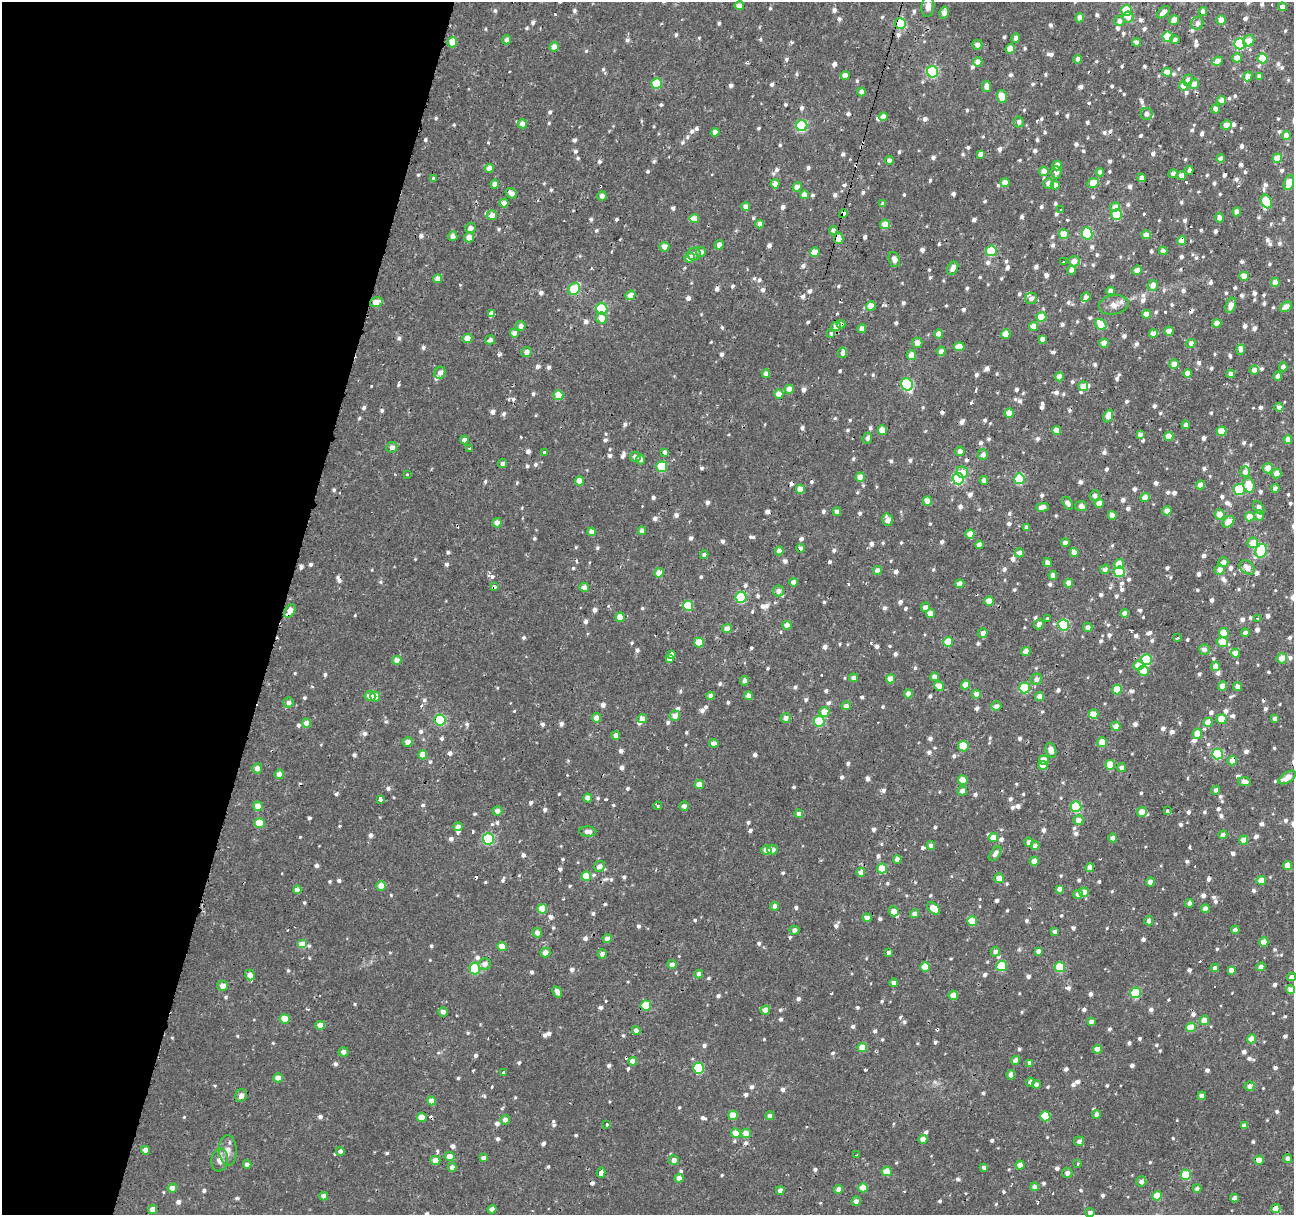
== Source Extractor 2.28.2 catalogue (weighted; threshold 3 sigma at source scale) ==
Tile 9 of 4 x 4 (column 1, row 3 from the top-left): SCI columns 4-1295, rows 1495-2707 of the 5190 x 5408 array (HDU 1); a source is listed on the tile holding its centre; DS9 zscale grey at full resolution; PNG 1296 x 1217 px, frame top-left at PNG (2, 2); each listed source drawn as its Kron ellipse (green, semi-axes under 4 px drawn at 4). Shown black and unused: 22% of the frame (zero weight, under 2 of 3 exposures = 3% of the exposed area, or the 3 px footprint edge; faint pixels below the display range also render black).
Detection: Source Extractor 2.28.2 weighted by HDU 2 'WHT'; one run over the whole footprint, this tile lists its part. Background 9.43e-04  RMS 0.0022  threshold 0.00981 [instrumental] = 3 sigma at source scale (4.5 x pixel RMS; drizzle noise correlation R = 1.50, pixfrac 1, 0.0396/0.0396 arcsec/px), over >= 5 px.
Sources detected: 1345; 1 too faint to see at this stretch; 31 cosmic-ray / hot-pixel residue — neither listed nor drawn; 27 inside a brighter listed object's ellipse — not listed separately; of the other 1286, all 500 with FLUX_AUTO >= 0.978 (the completeness limit of this list) listed and drawn (786 fainter detections not listed), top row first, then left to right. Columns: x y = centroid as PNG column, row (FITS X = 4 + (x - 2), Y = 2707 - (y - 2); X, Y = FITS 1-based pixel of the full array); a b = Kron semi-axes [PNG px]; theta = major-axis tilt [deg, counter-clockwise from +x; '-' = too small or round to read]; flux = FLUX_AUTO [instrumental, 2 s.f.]
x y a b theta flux
739 6 5 4 - 1.7
928 6 10 6 83 1.4
1282 7 4 4 - 1.5
1127 10 5 5 - 12
1163 12 8 4 42 1.3
1203 12 4 4 - 1
944 13 6 4 81 1.7
1128 17 5 5 - 1.7
1080 18 4 4 - 1.9
1174 20 5 4 - 2.2
1221 20 5 4 - 2.8
1119 21 5 5 - 1
1197 23 6 6 - 1.2
900 24 5 5 - 14
1168 37 5 5 - 14
1016 38 5 4 - 1.1
506 40 4 4 - 1
1175 40 4 4 - 1
1249 41 6 5 - 2.6
452 42 5 4 - 4
1137 42 4 4 - 1.1
1240 44 5 5 - 22
977 45 5 5 - 1.4
554 47 5 4 - 2
1010 49 5 4 - 2.7
1237 58 4 4 - 2.8
1262 58 5 5 - 7.1
1078 59 4 4 - 1.4
1217 61 5 4 - 1.5
978 62 4 4 - 2.1
933 72 6 5 - 26
1167 72 4 4 - 2.8
845 76 4 4 - 2.1
1248 76 5 4 - 2.2
1259 76 4 4 - 1
1188 80 6 4 65 1.2
657 83 5 5 - 8.9
1194 84 5 5 - 1.8
987 86 6 4 -82 1.9
1184 86 4 4 - 2.9
861 92 4 4 - 1.3
1002 96 6 5 - 4.9
1222 101 4 4 - 2.4
1215 109 4 4 - 1.4
1146 114 6 6 - 1.3
883 116 4 4 - 1.5
1019 122 5 5 - 1
522 124 4 4 - 1.9
1226 125 5 4 - 2.1
802 126 5 5 - 21
715 132 4 4 - 1.5
1286 135 4 4 - 2.4
980 154 4 4 - 1
1221 158 4 4 - 1.2
1277 158 5 4 - 4.1
889 160 4 4 - 1.5
1057 165 5 4 - 2.5
489 168 4 4 - 1.5
1189 170 4 4 - 1.2
1044 171 5 4 - 2.1
1056 172 6 5 - 1.1
1100 172 4 4 - 1.1
1173 174 4 4 - 0.98
1181 175 4 4 - 1.7
1142 178 4 4 - 1.9
433 179 4 3 - 1.3
1005 183 4 4 - 2.9
1093 183 6 4 27 3.9
1289 183 8 5 71 4.3
495 184 4 4 - 2
775 184 4 4 - 2
1049 184 5 5 - 1.8
1055 185 4 4 - 1.8
797 187 5 4 - 2.5
511 193 6 5 - 1.5
804 195 4 4 - 2.1
602 196 5 4 - 1.1
1266 201 7 5 -63 7.4
504 203 4 4 - 1.6
883 204 4 4 - 0.98
746 207 4 4 - 1.8
1115 207 5 4 - 2.6
1061 210 3 3 - 1.2
1237 212 4 4 - 2.1
843 214 4 4 - 1.3
492 215 5 5 - 2
1117 215 5 5 - 13
694 218 5 4 - 2.1
1219 218 4 4 - 1.3
760 224 4 4 - 1.3
885 224 5 5 - 2.8
470 228 5 5 - 1.3
833 230 4 4 - 1
1087 233 6 5 - 15
1064 234 5 5 - 4.7
1146 235 5 4 - 1.7
453 236 5 4 - 1.3
469 237 5 5 - 2
839 238 6 4 -78 3.4
1182 240 4 4 - 2.8
719 245 5 4 - 1.2
664 247 5 5 - 2
991 251 5 5 - 13
1163 251 4 4 - 1.6
701 252 5 5 - 1.1
815 252 5 4 - 3.1
694 254 6 6 - 0.99
690 257 5 5 - 1.9
894 260 8 5 -71 1.4
1074 261 6 5 - 2.3
1064 262 3 3 - 1.4
953 268 7 5 58 2
1071 270 4 4 - 1.6
1137 270 5 4 - 1.4
1244 276 4 4 - 3.6
437 279 4 4 - 2
1275 282 4 4 - 2.4
1153 285 5 5 - 1.9
574 289 6 5 - 9.9
1111 291 4 4 - 1.6
630 295 5 4 - 1.9
1086 297 5 4 - 1.3
1031 298 6 5 - 1.1
376 302 6 5 - 2.7
1114 305 15 9 11 2
1231 305 8 5 73 1.8
871 306 5 4 - 2.8
1286 307 7 4 32 2.2
602 309 5 5 - 17
491 314 3 3 - 56
1146 314 4 4 - 3
1041 317 5 4 - 5.5
601 318 6 5 - 2.4
1217 323 4 4 - 2.6
841 324 4 4 - 0.98
1101 324 6 5 - 5.6
521 326 5 5 - 1.1
836 326 5 4 - 1.9
1033 326 4 4 - 2.2
862 329 4 4 - 2.2
1169 331 4 4 - 2.9
514 333 4 4 - 2.3
831 333 3 3 - 1.1
1153 333 4 4 - 1.6
939 334 4 4 - 2
1006 334 5 4 - 3.7
467 338 5 4 - 2.8
1042 339 4 4 - 1.2
490 340 5 4 - 1
917 343 5 5 - 1.6
1104 343 4 4 - 2.9
1191 343 4 4 - 1.1
959 347 5 4 - 2.9
1241 350 5 4 - 1.2
941 351 5 4 - 1.4
526 352 5 5 - 1.3
842 353 5 4 - 1
911 355 5 5 - 2.5
1174 364 5 4 - 2.5
1283 367 4 4 - 1.3
1254 370 5 4 - 1.5
440 373 6 5 - 1.3
1188 373 4 4 - 2.5
766 374 4 4 - 1.3
1231 374 4 4 - 1
1278 376 4 4 - 1.5
1059 377 4 4 - 2.8
907 384 6 5 - 24
1083 386 5 5 - 2.8
789 389 4 4 - 2.3
779 394 4 4 - 2.6
558 395 5 5 - 4.9
1279 407 4 4 - 1.1
1009 413 4 4 - 2.8
1108 416 7 4 69 2.7
1186 425 4 4 - 1.4
882 430 5 4 - 3.8
1056 430 4 4 - 2.7
1222 431 5 4 - 5.1
1140 435 4 4 - 1.1
1169 436 4 4 - 3.1
867 438 5 4 - 0.98
1288 439 4 4 - 2.2
464 440 4 4 - 1.1
392 447 5 5 - 1.1
469 448 3 3 - 1.1
960 451 5 5 - 1.4
544 452 3 3 - 1.6
665 453 4 4 - 4.9
983 455 5 5 - 1.2
635 457 5 5 - 1.4
641 459 5 4 - 1.1
503 463 4 4 - 1.1
662 467 5 5 - 12
1268 468 5 5 - 2.9
962 472 6 5 - 2.7
1245 472 5 5 - 1.2
1276 474 5 5 - 1.9
407 475 3 3 - 1
860 477 4 4 - 2.7
958 479 6 5 - 29
1019 479 5 5 - 15
984 480 4 4 - 1.2
579 481 4 4 - 2.7
1201 485 4 4 - 2.4
1249 485 7 5 -77 4.7
1275 488 4 4 - 1
800 489 4 4 - 3.2
1239 490 5 5 - 14
1095 496 5 5 - 1.1
1145 497 4 4 - 2.2
927 501 4 4 - 2.9
1068 503 7 4 -58 1.1
1099 503 4 4 - 2.8
1081 506 6 5 - 1.5
1042 507 6 4 2 1.9
1259 508 7 4 -56 1.6
1167 511 4 4 - 2.5
837 512 4 4 - 1.3
1220 514 5 5 - 2.6
1112 515 4 4 - 1.9
1259 515 5 5 - 1.9
1250 517 5 4 - 3.1
887 520 6 5 - 1.7
1228 522 7 4 44 3.8
497 523 5 4 - 1.5
1026 527 4 4 - 1
642 531 4 4 - 1.3
592 532 4 4 - 2
970 534 4 4 - 2.4
1065 543 4 4 - 1.2
1253 543 5 5 - 3.4
979 545 4 4 - 1.6
801 548 4 4 - 1.1
779 551 4 4 - 1.4
1261 551 7 5 67 19
1074 552 4 4 - 2.1
1019 553 4 4 - 1.4
704 555 4 4 - 1.4
1223 562 5 5 - 1.5
1047 563 4 4 - 1.3
1119 564 5 5 - 3.4
1247 567 8 6 -37 2.1
1105 569 5 4 - 0.98
1220 570 5 5 - 1.7
877 571 4 4 - 1.9
1119 572 5 5 - 9.9
659 573 5 4 - 2.9
1053 575 4 4 - 1.9
794 582 4 4 - 1.3
1069 583 4 4 - 2.3
960 584 5 4 - 1.2
494 587 3 3 - 1.9
584 587 5 4 - 1.4
778 591 5 5 - 1.2
741 597 5 5 - 21
989 601 5 4 - 3.2
688 606 5 5 - 9
925 607 4 4 - 1.3
290 611 7 5 57 2.8
930 613 4 4 - 2.4
1125 613 4 4 - 1.9
620 617 4 4 - 3
1047 619 3 3 - 2
1258 619 3 3 - 1.4
1039 624 5 4 - 1.2
787 625 4 4 - 2.2
1064 625 5 5 - 19
1088 627 4 4 - 1.4
727 629 5 4 - 1.7
983 633 5 4 - 1.6
1224 633 5 5 - 4.6
1245 633 4 4 - 1
1177 638 3 3 - 1.6
948 642 5 5 - 5.4
1222 642 6 5 - 4.5
699 643 5 5 - 5.6
1204 650 5 5 - 1.1
1026 651 4 4 - 1.9
1235 653 4 4 - 2.5
671 655 4 3 - 5.1
1282 658 5 5 - 2.3
669 659 4 4 - 1.2
397 660 4 4 - 2.1
1147 660 5 5 - 13
1138 665 5 5 - 3.2
1216 666 5 4 - 2.4
1144 671 5 5 - 2.6
935 677 4 4 - 1.7
854 678 4 4 - 1.6
890 679 4 4 - 3
1036 679 6 5 - 1.1
745 681 5 4 - 1.1
966 685 4 4 - 2.9
939 686 5 4 - 2.2
1222 686 5 4 - 1.7
1237 686 4 4 - 1.2
1024 688 5 5 - 16
1117 689 5 5 - 6.3
908 694 4 4 - 1.8
976 694 4 4 - 1.9
370 696 5 5 - 2.1
710 696 4 4 - 1.2
748 696 4 4 - 1.6
375 697 5 4 - 3.8
1040 697 4 4 - 2
288 703 5 5 - 1
846 706 5 4 - 1.2
996 706 5 4 - 1.3
824 712 5 5 - 2.9
1094 714 5 4 - 4.1
675 716 5 5 - 2
597 718 4 4 - 2.6
786 718 5 4 - 1.2
1275 718 4 4 - 0.99
642 719 4 4 - 1.6
1221 719 5 4 - 3.7
440 720 5 5 - 22
819 721 5 5 - 13
1208 722 4 4 - 2.8
307 723 4 4 - 2.3
1116 726 4 4 - 1.8
1197 734 5 4 - 3.4
616 735 4 4 - 1.4
408 742 5 5 - 1.4
1102 742 5 5 - 3.2
714 743 5 4 - 1.3
963 746 5 5 - 7.1
1051 750 8 5 -73 2.5
1218 754 5 5 - 16
423 755 4 4 - 3
1044 760 5 4 - 4.4
1232 761 5 4 - 2
1043 765 5 4 - 2.3
1110 765 5 5 - 5.7
257 768 5 5 - 1.4
1121 768 4 4 - 1.2
279 774 5 4 - 1.9
1287 777 10 5 33 2.8
963 780 5 4 - 4
1244 781 6 4 -12 1.4
699 785 4 4 - 3
1216 790 4 4 - 0.98
962 791 5 4 - 1.3
588 798 4 4 - 1.9
380 799 4 3 - 2.5
258 806 4 4 - 3.1
658 806 4 3 - 1.5
684 806 4 4 - 1.1
1076 807 5 5 - 15
497 811 5 4 - 1.3
1167 811 4 3 - 1.6
1142 812 5 5 - 2.8
799 814 4 4 - 1.4
1078 820 5 5 - 1.8
259 823 5 5 - 6
458 827 4 4 - 1.1
588 831 8 5 -2 1.4
1223 835 4 4 - 1.6
993 837 4 4 - 2.9
1113 838 4 4 - 1
489 839 5 5 - 23
1244 840 4 4 - 2.6
1029 842 5 4 - 1.3
1035 845 4 4 - 1.6
931 846 4 4 - 1.2
766 850 5 4 - 1.7
772 850 5 5 - 1.3
995 854 8 4 54 1.3
897 859 4 4 - 1.7
1034 861 4 4 - 2.8
1287 865 4 4 - 2.5
600 866 6 5 - 1.2
882 868 5 5 - 5.5
1090 868 4 4 - 1.8
861 872 4 4 - 1.5
586 876 5 4 - 5.1
999 878 5 4 - 2.6
1261 880 4 4 - 3
1150 882 4 4 - 2.3
381 886 5 4 - 2.5
1059 889 4 4 - 1.2
297 890 4 4 - 1.6
1084 892 5 4 - 2.2
1078 894 4 4 - 1.5
1189 903 4 4 - 0.98
775 906 4 4 - 1.2
934 908 7 4 -42 3.3
542 909 5 4 - 5.2
1205 909 4 4 - 1.9
894 911 5 4 - 2.3
915 914 4 4 - 1.4
867 918 4 4 - 1.6
972 921 5 5 - 5.1
1149 921 5 4 - 1.1
794 930 5 4 - 1.1
1235 930 4 4 - 1.5
1055 932 4 4 - 1
537 933 5 4 - 1.4
607 939 4 4 - 1.3
1264 942 4 4 - 2.9
302 944 5 4 - 3.6
502 946 4 4 - 3.7
1038 951 4 4 - 1.1
545 952 5 4 - 1.7
888 952 4 3 - 4.9
995 952 5 4 - 1.1
602 954 5 4 - 1.2
485 964 6 5 - 1.3
672 965 4 4 - 1.5
1002 966 5 5 - 11
925 967 5 4 - 5
1060 967 5 5 - 11
1261 967 4 4 - 1.7
1215 968 4 4 - 1.1
475 969 6 5 - 16
1231 970 4 4 - 1.3
699 974 4 4 - 1.1
250 975 5 4 - 1.7
1292 977 4 4 - 1.1
894 983 4 4 - 1.3
223 986 5 5 - 1.9
1291 990 4 4 - 2.3
557 992 6 4 -61 1.5
1135 993 5 5 - 15
953 995 5 4 - 3
646 1005 5 5 - 7.9
765 1010 4 4 - 2.2
443 1012 5 5 - 1.2
285 1019 5 5 - 4.2
1204 1020 5 4 - 2.7
1091 1022 4 4 - 1.1
320 1025 5 4 - 2.4
1191 1027 5 4 - 5.3
636 1030 4 4 - 1.2
1252 1039 4 4 - 3.5
862 1047 5 4 - 3.9
1097 1049 4 4 - 2.9
343 1052 5 4 - 1.2
1015 1060 4 4 - 1.4
633 1061 4 4 - 1.8
1030 1063 4 4 - 1.2
699 1068 5 5 - 15
503 1073 3 3 - 11
1011 1075 4 4 - 2.5
278 1078 4 4 - 2.2
1030 1082 4 3 - 1.4
1036 1085 4 4 - 1.3
1250 1086 5 5 - 1
241 1095 6 6 - 1.4
1202 1096 4 4 - 1.5
432 1101 4 4 - 2.6
1097 1114 4 4 - 1.1
733 1115 5 5 - 5.1
770 1116 4 4 - 1.2
1045 1116 5 5 - 6.5
422 1117 5 4 - 4
505 1120 5 4 - 1.2
607 1124 4 3 - 1.4
1244 1125 4 4 - 1
736 1133 5 4 - 2.9
746 1133 5 5 - 2.7
923 1139 4 4 - 2.1
1079 1141 5 5 - 0.99
145 1150 4 4 - 1.4
228 1150 15 9 -87 1.8
340 1152 4 4 - 1
857 1155 3 3 - 1.1
450 1157 5 4 - 2.3
483 1158 4 4 - 1.1
1287 1158 4 4 - 1.1
220 1160 11 8 81 1.9
435 1160 5 4 - 2.4
674 1160 5 5 - 1.4
1259 1160 5 4 - 2.7
247 1164 4 4 - 1.2
1078 1164 3 3 - 3.4
1020 1165 4 4 - 2
452 1167 4 4 - 1.1
984 1167 4 4 - 1.1
887 1171 5 4 - 3.8
601 1173 5 3 - 4.4
1067 1173 5 5 - 1
1186 1175 5 5 - 9
679 1178 4 4 - 1.7
1141 1181 5 5 - 1
1035 1187 4 4 - 1.6
172 1188 4 4 - 2.1
863 1188 5 4 - 3.3
1197 1188 4 4 - 1
839 1189 4 4 - 1.7
780 1190 4 4 - 1.5
324 1196 4 4 - 1.5
1157 1196 5 4 - 4.5
1234 1198 4 4 - 1.5
856 1201 5 4 - 1.4
153 1209 4 4 - 1.9
492 1209 4 4 - 1.4
1276 1209 4 4 - 2.6
1090 1212 4 4 - 1.3
Overlapping masked pixels (flux is a lower limit): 14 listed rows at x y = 900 24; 843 214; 839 238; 1182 240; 376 302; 841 324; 801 548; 494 587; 290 611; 440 720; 1232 761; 856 1201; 153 1209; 1276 1209
Isophote crosses this tile's border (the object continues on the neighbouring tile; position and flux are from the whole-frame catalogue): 3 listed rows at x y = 1292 977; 153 1209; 1090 1212